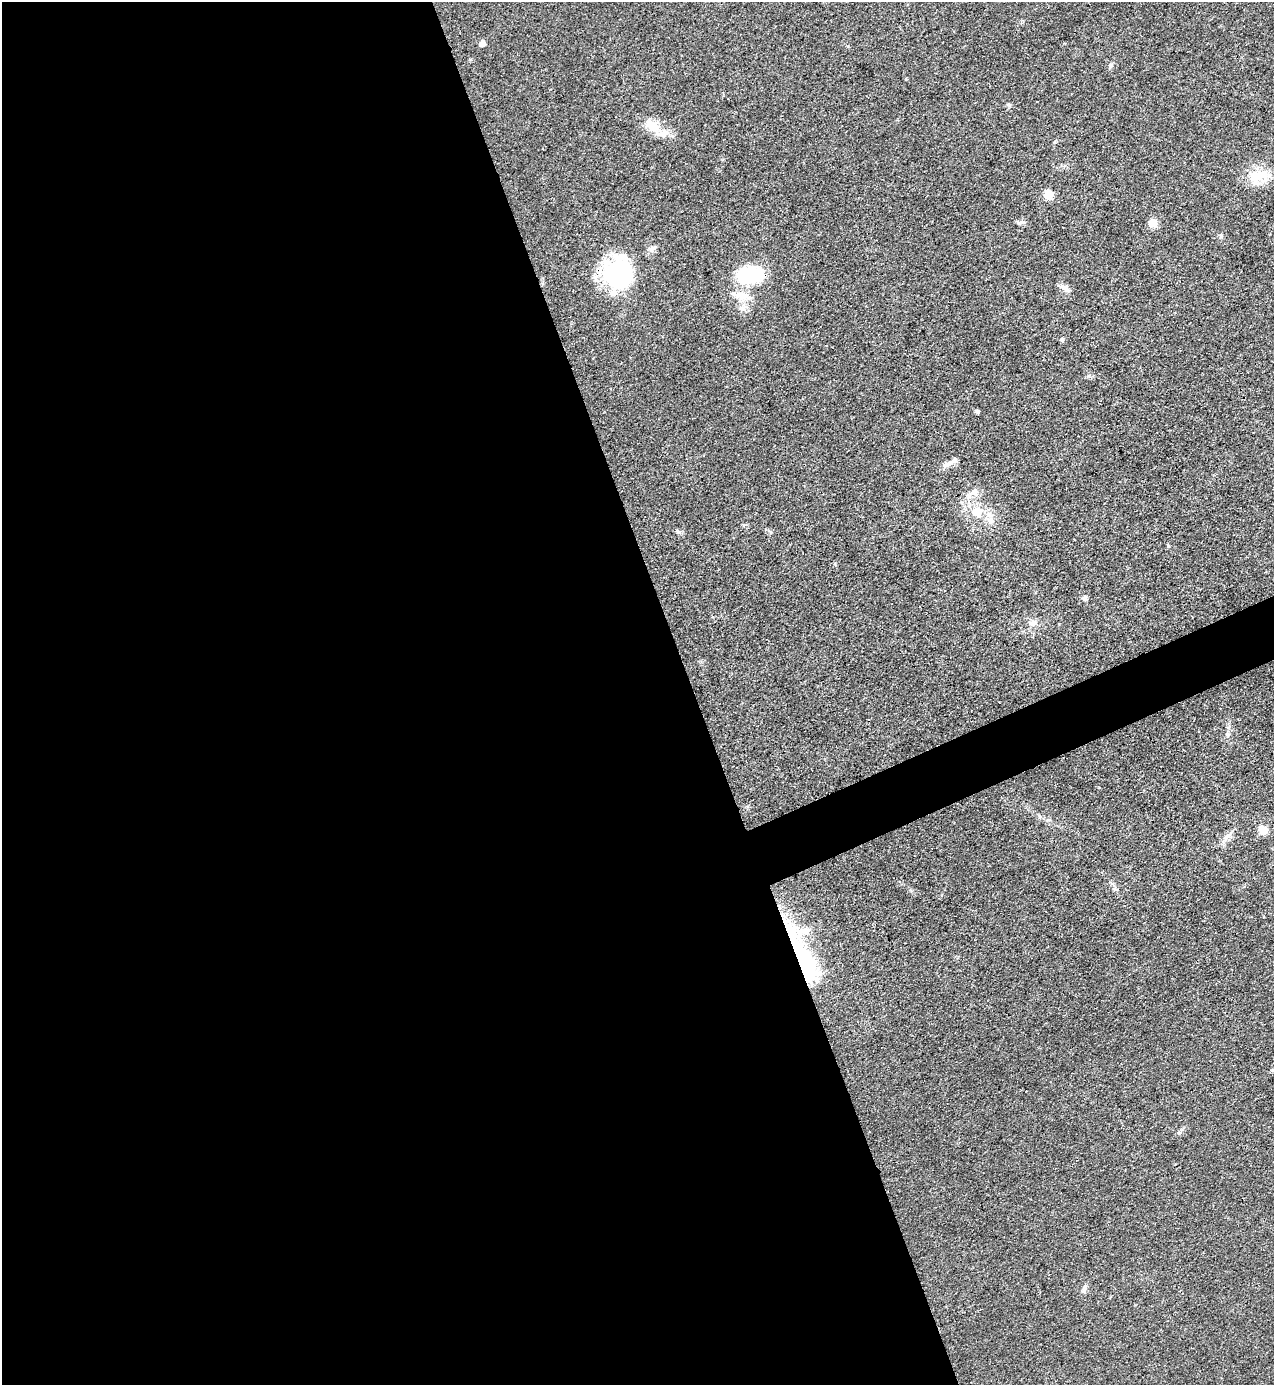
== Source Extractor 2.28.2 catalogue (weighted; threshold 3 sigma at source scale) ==
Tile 9 of 4 x 4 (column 1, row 3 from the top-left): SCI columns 151-1422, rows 1384-2766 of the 5520 x 5533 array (HDU 1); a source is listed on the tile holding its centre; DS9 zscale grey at full resolution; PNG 1276 x 1387 px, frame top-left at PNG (2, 2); no overlay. Shown black and unused: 56% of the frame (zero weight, under 3 of 4 exposures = <1% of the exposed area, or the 3 px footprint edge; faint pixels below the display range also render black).
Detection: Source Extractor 2.28.2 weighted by HDU 2 'WHT'; one run over the whole footprint, this tile lists its part. Background 0.0496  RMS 0.0054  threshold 0.0244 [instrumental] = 3 sigma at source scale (4.5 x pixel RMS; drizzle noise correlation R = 1.50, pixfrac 1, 0.05/0.05 arcsec/px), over >= 5 px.
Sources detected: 32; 1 inside a brighter object's white glare — not listed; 3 inside a brighter listed object's ellipse — not listed separately; the other 28 listed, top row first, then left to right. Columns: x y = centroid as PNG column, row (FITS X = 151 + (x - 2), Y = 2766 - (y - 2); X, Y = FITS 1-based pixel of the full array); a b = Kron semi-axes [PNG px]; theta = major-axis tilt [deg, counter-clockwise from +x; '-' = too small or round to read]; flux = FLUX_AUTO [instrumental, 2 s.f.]
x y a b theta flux
482 43 5 5 - 3.8
1111 65 7 5 60 1.1
1008 105 6 5 - 0.99
651 126 23 12 -37 9.4
1259 175 27 17 1 15
1048 194 6 5 - 20
1153 223 5 5 - 16
1221 235 6 4 73 0.74
652 248 10 6 20 1.9
618 273 30 27 -63 65
750 275 25 16 4 38
1065 287 13 7 -37 2.8
742 296 24 10 -11 7.5
1062 339 6 5 - 1
977 411 7 5 -47 0.85
954 461 17 7 32 3.4
974 492 19 8 28 5
977 512 15 14 - 10
990 520 9 7 -77 2.7
678 532 7 4 -19 1
1085 597 7 6 - 1.4
1033 623 7 4 71 1.3
1228 734 6 4 -89 1
1263 830 11 8 -52 5.3
1227 836 12 7 32 3
1114 889 6 4 71 0.93
803 960 66 19 -65 65
1084 1290 9 7 54 1.8
Overlapping masked pixels (flux is a lower limit): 1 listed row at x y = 803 960
Unlisted compact peaks at least as high as the median listed source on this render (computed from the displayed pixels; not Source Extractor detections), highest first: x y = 1179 1133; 1168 546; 1019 223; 906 79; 848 46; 1088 376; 770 532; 1055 142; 1099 787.